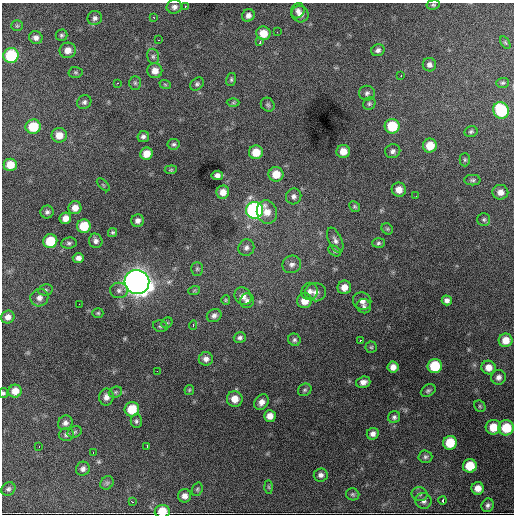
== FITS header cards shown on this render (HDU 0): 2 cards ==
NAXIS1  =                  512 / Axis length
NAXIS2  =                  512 / Axis length

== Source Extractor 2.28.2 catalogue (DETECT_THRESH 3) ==
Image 512 x 512 px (HDU 0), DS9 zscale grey, 1 PNG px = 1 image px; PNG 516 x 516 px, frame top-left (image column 1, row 512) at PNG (2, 3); each listed source drawn as its Kron ellipse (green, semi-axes under 4 px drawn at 4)
Background 3590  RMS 59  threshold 176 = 3 sigma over >= 5 px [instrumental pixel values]
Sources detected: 155; all 155 listed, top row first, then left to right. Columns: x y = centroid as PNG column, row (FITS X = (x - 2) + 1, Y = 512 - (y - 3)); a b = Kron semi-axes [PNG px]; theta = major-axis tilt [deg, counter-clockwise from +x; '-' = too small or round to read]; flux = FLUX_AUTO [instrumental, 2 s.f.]
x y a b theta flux
433 5 7 4 8 6.5e+03
174 7 8 7 - 1.4e+04
185 7 3 2 - 4.1e+03
298 11 8 6 61 1.4e+04
300 14 9 8 - 2.2e+04
248 15 6 6 - 1.6e+04
153 17 3 2 - 2.7e+03
95 18 7 7 - 1.4e+04
17 26 6 5 - 5.2e+03
277 32 2 2 - 9.6e+03
263 33 7 7 - 5.7e+04
61 35 6 6 - 7.6e+03
36 38 7 6 - 1.5e+04
158 40 3 2 - 4.3e+03
260 42 4 3 - 6.4e+03
505 42 7 4 -58 5.6e+03
68 50 8 7 - 3.2e+04
378 50 7 6 - 1.3e+04
11 55 7 7 - 2.0e+05
153 56 8 6 -75 1.1e+04
429 65 7 6 - 1.6e+04
155 71 7 7 - 3.4e+04
76 72 7 5 -1 6.6e+03
401 76 3 2 - 2.3e+03
231 80 7 5 76 7.0e+03
117 83 3 3 - 3.4e+03
135 83 7 5 -88 7.6e+03
503 83 6 5 - 6.8e+03
165 84 6 3 -20 3.8e+03
197 84 7 5 44 9.1e+03
367 93 8 7 - 1.2e+04
84 102 7 6 - 1.1e+04
233 103 6 4 1 5.7e+03
369 104 6 6 - 7.9e+03
268 105 7 6 - 8.7e+03
501 110 8 7 - 2.4e+05
392 126 7 7 - 1.4e+05
33 127 7 7 - 1.1e+05
471 131 7 5 14 7.6e+03
59 135 7 7 - 3.8e+04
143 137 6 5 - 1.1e+04
174 144 6 5 - 8.1e+03
430 146 7 7 - 6.8e+04
343 151 7 6 - 4.1e+04
393 151 8 7 - 1.4e+04
256 152 7 7 - 5.9e+04
147 154 6 6 - 4.4e+04
465 160 6 5 - 6.2e+03
10 165 6 6 - 5.8e+04
171 170 6 4 7 4.8e+03
276 174 7 7 - 5.9e+04
217 175 6 4 10 1.7e+04
472 180 8 5 0 8.6e+03
103 185 8 3 -45 4.0e+03
399 190 7 7 - 3.3e+04
223 192 6 6 - 3.0e+04
500 192 8 7 - 2.5e+04
294 196 8 7 - 1.5e+04
416 196 2 2 - 2.3e+03
355 207 6 5 - 6.2e+03
75 208 6 6 - 3.0e+04
254 210 9 8 - 8.1e+05
47 212 6 6 - 1.1e+04
267 212 12 10 -74 4.1e+04
65 218 6 5 - 3.0e+04
484 219 6 6 - 7.7e+03
138 221 6 6 - 1.8e+04
84 226 7 6 - 9.4e+04
387 229 6 5 - 5.7e+03
112 232 4 4 - 5.4e+03
335 240 13 6 -66 1.8e+04
50 241 7 7 - 1.1e+05
96 241 7 6 - 1.3e+04
69 243 8 5 8 8.5e+03
378 243 6 5 - 7.4e+03
246 248 8 8 - 1.4e+04
334 251 7 5 -28 6.6e+03
78 258 5 5 - 1.7e+04
292 264 9 8 - 1.9e+04
197 269 7 5 90 6.7e+03
137 282 12 12 - 4.5e+06
344 287 7 6 - 3.3e+04
45 290 7 5 12 8.8e+03
119 290 9 7 2 1.5e+04
194 291 6 4 20 5.0e+03
310 291 9 8 - 1.8e+04
316 292 10 9 - 2.5e+04
243 296 9 8 - 2.3e+04
39 298 9 8 - 2.2e+04
226 300 5 4 - 4.3e+03
447 300 5 5 - 1.4e+04
247 301 7 7 - 1.3e+04
305 301 7 7 - 5.0e+04
362 301 9 8 - 2.2e+04
79 304 2 2 - 2.2e+03
364 306 7 7 - 1.2e+04
98 313 5 4 - 5.3e+03
214 315 7 6 - 1.4e+04
8 317 7 6 - 2.3e+04
167 323 6 5 - 5.8e+03
193 325 5 4 - 5.3e+03
160 326 7 5 -13 8.0e+03
240 338 6 5 - 1.1e+04
294 340 6 6 - 8.6e+03
360 340 2 2 - 3.0e+03
506 340 7 6 - 4.7e+04
371 347 5 5 - 6.4e+03
206 359 7 6 - 1.7e+04
435 366 7 7 - 1.6e+05
393 367 5 5 - 2.6e+04
489 367 7 7 - 3.5e+04
157 371 2 2 - 1.0e+04
498 377 7 7 - 1.8e+04
363 382 7 5 17 2.3e+04
189 390 5 5 - 4.8e+03
305 390 7 6 - 8.4e+03
15 391 6 6 - 3.7e+04
428 391 8 5 31 8.7e+03
115 392 7 5 21 7.7e+03
3 393 5 5 - 6.7e+03
106 397 8 7 - 2.1e+04
235 399 8 7 - 4.2e+04
262 402 8 6 53 2.3e+04
480 406 6 5 - 6.0e+03
132 409 7 7 - 9.9e+04
270 416 6 6 - 3.1e+04
394 417 6 6 - 9.9e+03
136 421 7 6 - 8.8e+03
65 423 8 7 - 1.6e+04
493 427 7 7 - 7.3e+04
506 428 8 7 - 1.2e+05
75 432 7 5 22 7.5e+03
373 434 6 5 - 1.6e+04
66 435 7 6 - 1.1e+04
450 443 7 7 - 1.0e+05
147 446 4 2 - 7.5e+03
39 447 2 2 - 3.1e+03
93 453 3 2 - 3.3e+03
425 457 7 6 - 9.4e+03
470 466 7 7 - 9.6e+04
83 469 7 6 - 1.4e+04
321 475 7 6 - 1.5e+04
107 483 7 6 - 8.3e+03
269 487 6 4 -88 6.3e+03
478 488 6 6 - 3.2e+04
8 489 7 6 - 1.1e+04
197 489 7 5 69 7.5e+03
353 494 7 6 - 7.3e+03
420 494 8 7 - 1.2e+04
184 496 6 6 - 2.2e+04
443 500 4 3 - 3.3e+05
423 501 8 8 - 1.6e+04
132 502 3 3 - 4.3e+03
488 505 7 6 - 1.1e+04
162 511 7 6 - 7.1e+04
At the frame edge (FLAGS 8, measured only in part): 2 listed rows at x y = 3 393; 162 511